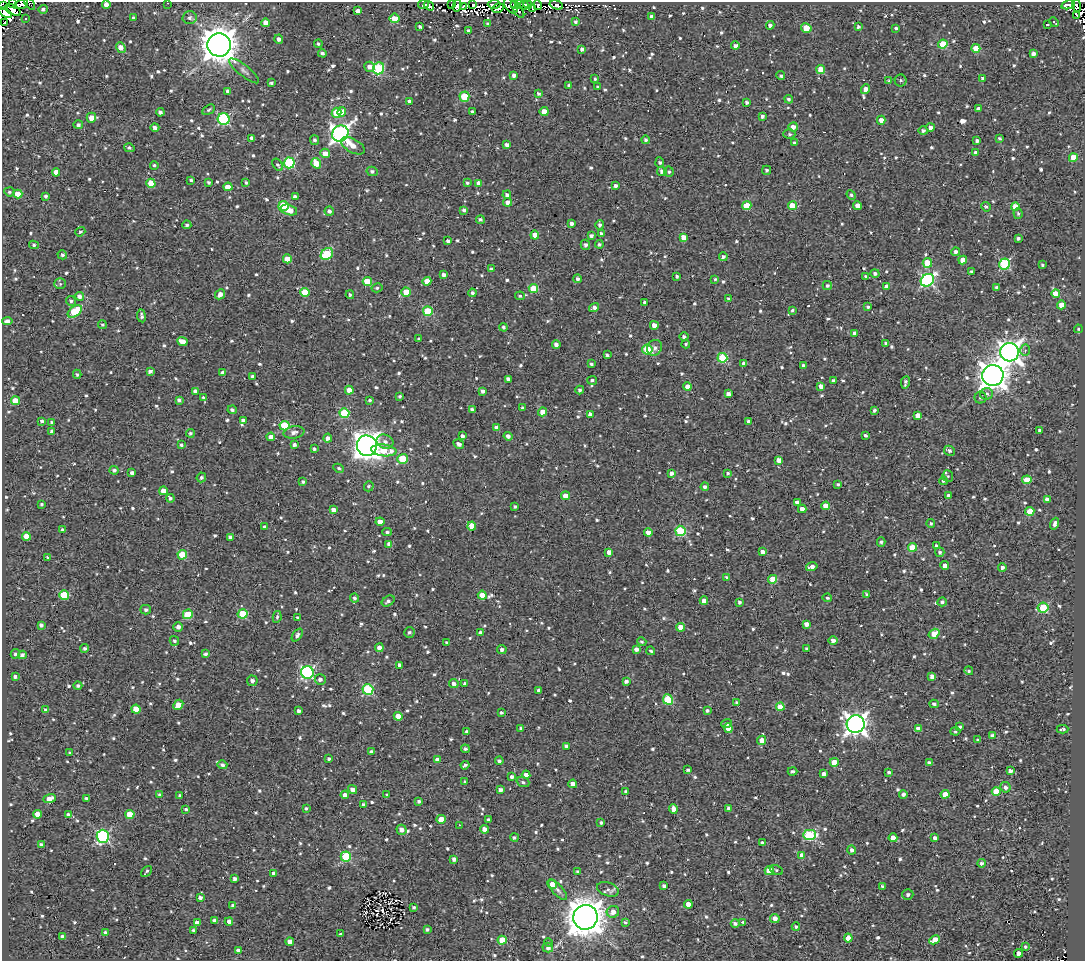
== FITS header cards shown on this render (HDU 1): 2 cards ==
NAXIS1  =                 1083
NAXIS2  =                  959

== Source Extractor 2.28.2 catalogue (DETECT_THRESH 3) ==
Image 1083 x 959 px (HDU 1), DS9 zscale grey, 1 PNG px = 1 image px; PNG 1087 x 963 px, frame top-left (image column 1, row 959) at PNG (2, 2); each listed source drawn as its Kron ellipse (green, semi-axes under 4 px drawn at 4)
Background 1.26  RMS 4.8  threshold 14.4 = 3 sigma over >= 5 px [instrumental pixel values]
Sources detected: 1003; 8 with non-positive FLUX_AUTO (blend fragments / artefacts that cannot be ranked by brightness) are neither listed nor drawn; of the other 995, the 500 brightest by FLUX_AUTO listed and drawn (495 fainter detections omitted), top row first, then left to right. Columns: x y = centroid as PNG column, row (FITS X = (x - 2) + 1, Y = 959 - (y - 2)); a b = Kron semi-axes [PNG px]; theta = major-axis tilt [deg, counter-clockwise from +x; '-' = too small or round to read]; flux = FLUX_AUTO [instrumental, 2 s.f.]
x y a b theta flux
13 3 4 2 - 820
168 3 3 2 - 590
21 4 8 4 21 6100
30 4 6 2 -47 710
423 4 5 3 - 660
473 4 3 3 - 1900
494 4 6 3 3 3800
514 4 3 3 - 2800
519 4 4 3 - 1700
106 5 4 4 - 1700
452 5 3 2 - 1800
524 5 5 4 - 5800
528 5 4 3 - 4900
538 5 5 3 - 5800
556 5 7 4 -17 1900
1068 5 7 4 15 2800
2 6 3 2 - 790
429 6 6 3 -37 1300
457 6 6 3 80 3100
463 6 3 3 - 1300
511 6 9 5 -53 11000
1077 6 6 4 -70 2400
498 8 6 4 29 2100
532 8 4 3 - 750
43 9 4 4 - 920
13 10 9 5 -31 3500
358 11 4 4 - 1800
519 12 7 3 -54 570
5 13 7 4 -31 22000
1077 15 4 2 - 530
651 16 3 3 - 530
133 17 3 3 - 560
26 18 3 3 - 940
189 18 7 6 - 1100
394 18 5 5 - 8300
575 22 3 3 - 610
1054 22 5 3 - 830
5 23 3 2 - 1600
266 23 4 4 - 3800
487 24 3 3 - 600
1047 24 3 3 - 720
770 25 4 4 - 990
420 26 3 3 - 670
858 27 4 3 - 770
806 28 5 4 - 7100
896 28 3 3 - 530
468 31 3 3 - 720
279 39 4 4 - 1100
318 44 4 4 - 580
943 44 4 4 - 14000
219 45 12 11 - 650000
735 46 4 4 - 1300
121 47 6 4 -51 3200
976 48 4 4 - 6800
582 49 4 3 - 920
322 53 4 4 - 940
1033 54 4 4 - 1200
369 67 5 5 - 1700
379 68 6 5 - 22000
821 69 4 4 - 6600
244 71 18 5 -39 1400
514 75 4 4 - 1400
781 76 4 4 - 580
982 78 3 3 - 880
595 79 3 3 - 550
901 80 6 6 - 820
889 81 3 3 - 540
271 83 4 3 - 640
569 85 4 3 - 690
598 87 4 3 - 650
866 89 5 4 - 1700
228 91 4 4 - 1500
538 93 4 3 - 630
464 97 5 5 - 13000
789 99 4 4 - 710
410 102 4 4 - 1900
747 102 3 3 - 770
978 108 4 3 - 820
208 110 7 4 33 540
472 111 3 3 - 530
160 112 4 3 - 1000
342 112 5 4 - 4100
544 112 4 4 - 3800
336 113 5 5 - 9000
762 116 4 3 - 970
91 118 5 4 - 2700
224 119 6 6 - 36000
881 120 4 4 - 2400
78 125 5 4 - 900
793 127 5 4 - 2100
930 127 4 4 - 1400
155 128 4 4 - 1100
923 131 5 4 - 810
340 133 9 7 39 160000
789 134 6 5 - 690
252 138 4 3 - 1200
999 138 3 3 - 560
314 140 5 4 - 780
645 140 4 4 - 760
977 141 4 3 - 930
795 143 3 3 - 880
507 145 4 3 - 1200
353 146 13 6 -30 3100
129 148 5 4 - 700
976 152 4 3 - 960
325 153 5 4 - 2600
1073 158 4 4 - 6300
289 163 5 5 - 28000
316 163 5 4 - 6200
660 163 5 4 - 660
154 165 4 4 - 580
278 165 7 4 -55 570
767 170 4 4 - 660
372 171 5 4 - 790
662 171 5 4 - 1400
56 172 4 4 - 2700
669 172 5 5 - 620
191 180 3 3 - 570
209 182 4 3 - 610
246 182 4 3 - 580
151 183 4 4 - 6200
467 183 3 3 - 580
479 183 4 4 - 1700
615 186 3 3 - 960
228 187 4 4 - 4600
9 192 5 4 - 680
18 194 4 4 - 8400
507 195 4 4 - 1000
851 195 5 4 - 660
46 196 4 3 - 800
295 197 4 3 - 1200
507 202 4 4 - 1400
283 206 5 5 - 15000
747 206 4 4 - 9100
792 206 4 4 - 8200
857 206 4 4 - 2300
1015 206 4 4 - 4100
986 207 5 4 - 590
289 210 8 5 -15 4100
464 210 4 3 - 880
329 211 5 4 - 1300
1018 214 5 4 - 700
480 220 4 4 - 700
571 223 3 3 - 1100
187 225 4 4 - 690
600 225 5 4 - 890
80 232 5 4 - 610
601 234 4 3 - 810
535 235 4 4 - 4100
591 236 4 3 - 960
684 237 4 4 - 2700
1018 238 4 3 - 750
448 241 3 3 - 1200
599 244 4 4 - 520
34 245 5 4 - 640
585 245 5 5 - 1100
956 252 4 4 - 1100
327 254 7 5 42 18000
62 255 5 4 - 820
723 257 4 4 - 1000
287 259 4 4 - 4300
963 260 4 4 - 3400
927 263 5 4 - 8500
1005 264 5 5 - 29000
1042 265 3 3 - 520
491 269 4 4 - 830
971 271 3 3 - 560
875 273 4 4 - 880
444 275 4 4 - 1400
677 276 3 3 - 750
866 277 3 3 - 740
577 279 4 4 - 1000
715 279 4 3 - 580
927 280 7 6 - 57000
427 281 4 4 - 3500
367 282 4 4 - 9400
60 284 5 5 - 560
827 286 5 4 - 840
886 287 4 4 - 1400
997 287 3 3 - 880
377 288 5 4 - 520
533 288 4 4 - 9300
305 292 5 4 - 9300
406 292 4 4 - 7100
472 293 4 4 - 870
1056 293 4 4 - 4800
220 294 5 4 - 1800
350 295 4 3 - 590
79 296 4 4 - 1300
520 296 5 3 - 530
729 298 3 3 - 670
71 301 5 4 - 710
645 302 4 3 - 920
1061 305 4 4 - 3200
868 307 4 3 - 560
594 308 5 4 - 1300
792 310 4 4 - 560
75 311 8 5 37 15000
428 311 5 5 - 14000
141 316 6 3 -82 890
7 321 5 4 - 1100
102 325 4 4 - 620
654 325 4 4 - 2200
504 327 4 4 - 710
1078 329 4 4 - 560
855 334 4 4 - 2000
684 336 4 4 - 780
419 339 3 3 - 660
182 342 5 4 - 3800
886 343 4 3 - 860
556 344 4 4 - 1300
686 344 4 3 - 550
655 348 8 7 - 1400
647 350 5 5 - 16000
1025 350 5 5 - 710
1009 352 9 9 - 230000
607 355 4 3 - 600
722 358 5 5 - 18000
591 364 3 3 - 590
744 364 4 4 - 1900
803 365 4 3 - 620
150 371 4 3 - 970
223 373 4 4 - 1600
77 374 4 3 - 550
993 375 11 10 - 380000
253 376 4 4 - 930
508 379 4 4 - 2000
592 380 5 4 - 690
833 380 4 3 - 900
905 383 6 3 81 850
821 386 4 4 - 2200
687 387 4 4 - 2300
349 390 4 4 - 3500
580 390 4 4 - 850
195 391 4 4 - 1500
483 391 4 4 - 1100
728 394 4 4 - 1400
987 394 6 6 - 1100
400 396 3 3 - 600
203 397 3 3 - 530
980 398 6 6 - 690
179 400 4 4 - 950
370 400 3 3 - 560
15 401 5 4 - 7700
522 408 3 3 - 540
232 410 4 4 - 850
472 410 4 3 - 1100
874 410 3 3 - 720
543 412 4 4 - 3900
344 413 5 4 - 15000
590 414 4 3 - 1300
918 415 4 4 - 2800
243 420 4 4 - 1300
42 421 4 3 - 660
52 422 4 4 - 670
749 422 4 3 - 1200
284 426 5 4 - 14000
497 428 4 4 - 2300
1040 430 4 3 - 960
52 431 4 3 - 910
294 432 10 6 9 1700
190 433 4 4 - 640
865 435 3 3 - 670
462 436 4 3 - 960
508 436 4 4 - 1300
271 437 4 4 - 2100
328 438 4 4 - 1500
385 442 8 7 - 1500
459 444 6 4 -32 1100
181 445 4 3 - 580
294 445 4 4 - 1100
367 446 10 10 - 360000
314 449 3 3 - 630
384 450 13 6 -6 8600
949 451 5 5 - 890
403 459 5 5 - 12000
779 460 4 4 - 2300
338 468 5 4 - 560
114 470 4 4 - 830
132 473 4 3 - 1200
671 473 4 3 - 1200
728 473 3 3 - 580
948 476 6 5 - 540
201 477 5 4 - 750
1027 480 4 4 - 8700
943 481 4 4 - 600
303 482 4 3 - 690
838 484 3 3 - 590
369 486 5 4 - 610
705 487 4 3 - 950
163 491 4 4 - 3200
566 496 4 4 - 5400
949 496 4 4 - 1700
170 498 4 4 - 770
1047 500 4 4 - 2000
797 503 4 4 - 2100
42 504 3 3 - 530
515 506 3 3 - 620
826 506 4 4 - 4000
802 509 4 4 - 2300
333 510 4 4 - 1900
1030 511 4 4 - 8300
380 522 4 4 - 2600
931 523 4 4 - 590
1055 524 6 4 71 1200
472 526 4 4 - 7200
265 527 4 3 - 870
63 530 3 3 - 950
680 531 5 5 - 22000
387 532 4 3 - 670
648 532 4 4 - 2300
26 536 4 4 - 4600
230 537 4 3 - 910
881 542 4 4 - 660
389 544 4 4 - 1600
936 546 4 3 - 1200
912 547 4 4 - 9400
609 552 4 4 - 2400
762 552 4 4 - 1800
940 552 5 4 - 610
182 555 5 4 - 11000
47 557 4 3 - 720
945 566 4 4 - 3100
812 567 6 3 15 1600
1002 567 4 4 - 1200
727 577 4 3 - 660
773 579 4 4 - 8200
867 594 4 3 - 600
64 595 5 4 - 13000
482 595 4 4 - 4400
354 598 4 4 - 810
827 598 5 4 - 580
388 601 7 5 35 980
704 601 4 4 - 1800
739 602 4 3 - 780
942 602 4 4 - 670
1043 608 5 5 - 20000
146 610 5 4 - 820
188 614 5 4 - 9500
243 614 5 4 - 14000
277 617 6 4 80 740
298 618 4 4 - 640
806 624 4 3 - 1700
41 625 4 4 - 910
178 627 5 4 - 1500
681 627 4 4 - 5500
409 632 5 5 - 730
480 633 4 3 - 1200
934 634 6 4 35 6800
297 635 7 4 53 1100
833 640 4 4 - 1600
174 641 5 4 - 690
642 642 5 4 - 600
447 643 4 3 - 740
85 648 4 4 - 760
379 648 4 4 - 2900
636 649 4 3 - 1500
806 649 3 3 - 610
502 650 5 4 - 960
651 651 4 3 - 590
15 654 5 4 - 680
205 654 4 3 - 660
22 655 4 4 - 900
399 665 4 3 - 980
969 671 4 4 - 620
307 672 6 6 - 53000
15 676 3 3 - 800
932 676 4 4 - 1500
320 679 5 5 - 1200
252 681 5 5 - 1200
626 681 4 4 - 1300
454 683 5 4 - 1200
465 683 4 3 - 880
78 686 4 4 - 650
368 690 5 5 - 25000
539 691 4 3 - 880
668 700 5 5 - 16000
737 703 4 4 - 890
934 704 4 4 - 900
178 705 5 4 - 3900
780 707 4 4 - 5100
136 709 4 4 - 4700
46 710 4 3 - 940
298 711 4 3 - 940
707 711 4 3 - 670
501 713 4 3 - 680
398 716 4 4 - 3600
727 724 5 4 - 700
856 724 9 8 - 230000
960 727 3 3 - 690
521 728 4 3 - 810
728 728 5 4 - 4300
918 729 4 4 - 1800
1062 729 6 3 2 650
955 731 5 4 - 590
467 732 4 3 - 1100
992 736 4 4 - 1100
762 740 4 4 - 2700
978 740 3 3 - 560
567 746 4 4 - 1200
465 749 4 4 - 830
371 752 4 3 - 1000
70 753 3 3 - 620
329 759 3 3 - 630
437 760 4 4 - 2300
499 761 4 3 - 760
834 762 4 4 - 5300
929 763 4 4 - 1000
222 765 5 4 - 900
465 765 4 3 - 660
688 770 3 3 - 720
792 771 5 3 - 640
1010 771 4 4 - 1200
889 772 4 4 - 720
824 774 4 4 - 1500
526 775 4 4 - 2200
512 777 3 3 - 1300
465 782 4 3 - 700
523 782 6 5 - 690
573 784 4 4 - 2600
1005 787 5 5 - 1200
353 789 5 4 - 1700
500 790 4 4 - 1500
996 791 4 4 - 7800
626 792 4 3 - 920
903 794 4 3 - 1000
945 794 4 4 - 4600
160 795 4 3 - 720
345 795 4 4 - 2400
387 795 3 3 - 570
180 796 4 3 - 920
86 798 4 3 - 620
50 799 6 4 21 3000
419 801 3 3 - 730
363 805 3 3 - 840
306 808 3 3 - 550
729 808 4 4 - 1100
186 809 4 3 - 640
673 809 5 4 - 2100
38 814 4 4 - 4000
130 814 4 4 - 6400
68 815 4 4 - 1600
441 819 4 4 - 3900
488 819 3 3 - 590
601 823 3 3 - 620
459 825 3 2 - 1700
484 829 4 4 - 1900
401 830 5 5 - 1800
810 835 6 5 - 28000
103 836 6 6 - 44000
514 837 4 4 - 690
893 838 4 4 - 3000
935 838 4 4 - 1300
762 843 4 3 - 880
41 845 4 4 - 1200
852 850 4 4 - 1300
802 855 4 4 - 2700
346 857 5 5 - 18000
454 859 4 3 - 1300
981 863 4 4 - 760
776 870 7 4 -23 610
146 871 6 3 49 550
769 871 5 4 - 8700
578 872 4 4 - 840
273 873 4 4 - 1100
235 879 3 3 - 990
552 884 5 4 - 2400
664 886 4 3 - 1000
883 887 4 3 - 920
608 889 11 7 -18 1400
558 890 13 5 -48 1300
908 894 6 5 - 920
200 897 3 3 - 1100
688 904 4 4 - 2800
233 905 3 3 - 770
414 907 3 3 - 540
613 912 6 6 - 2200
585 917 12 12 - 740000
775 918 5 4 - 1800
215 921 4 4 - 1800
229 921 4 4 - 1100
197 922 4 4 - 2800
625 922 3 3 - 550
743 922 3 3 - 550
735 923 4 4 - 1000
796 927 4 3 - 620
194 930 3 3 - 900
427 930 4 3 - 730
106 933 4 4 - 1100
341 934 3 3 - 1300
62 937 4 4 - 910
848 938 4 4 - 4300
502 940 4 4 - 7700
935 940 5 4 - 5000
290 941 4 4 - 2500
548 943 4 4 - 530
1025 947 3 3 - 550
548 948 5 5 - 1200
238 950 4 4 - 1200
1019 953 4 4 - 1900
At the frame edge (FLAGS 8, measured only in part): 8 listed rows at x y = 13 3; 168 3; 21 4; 30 4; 106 5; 2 6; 43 9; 5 13
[495 fainter detections neither listed nor drawn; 8 non-positive-flux detections neither listed nor drawn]